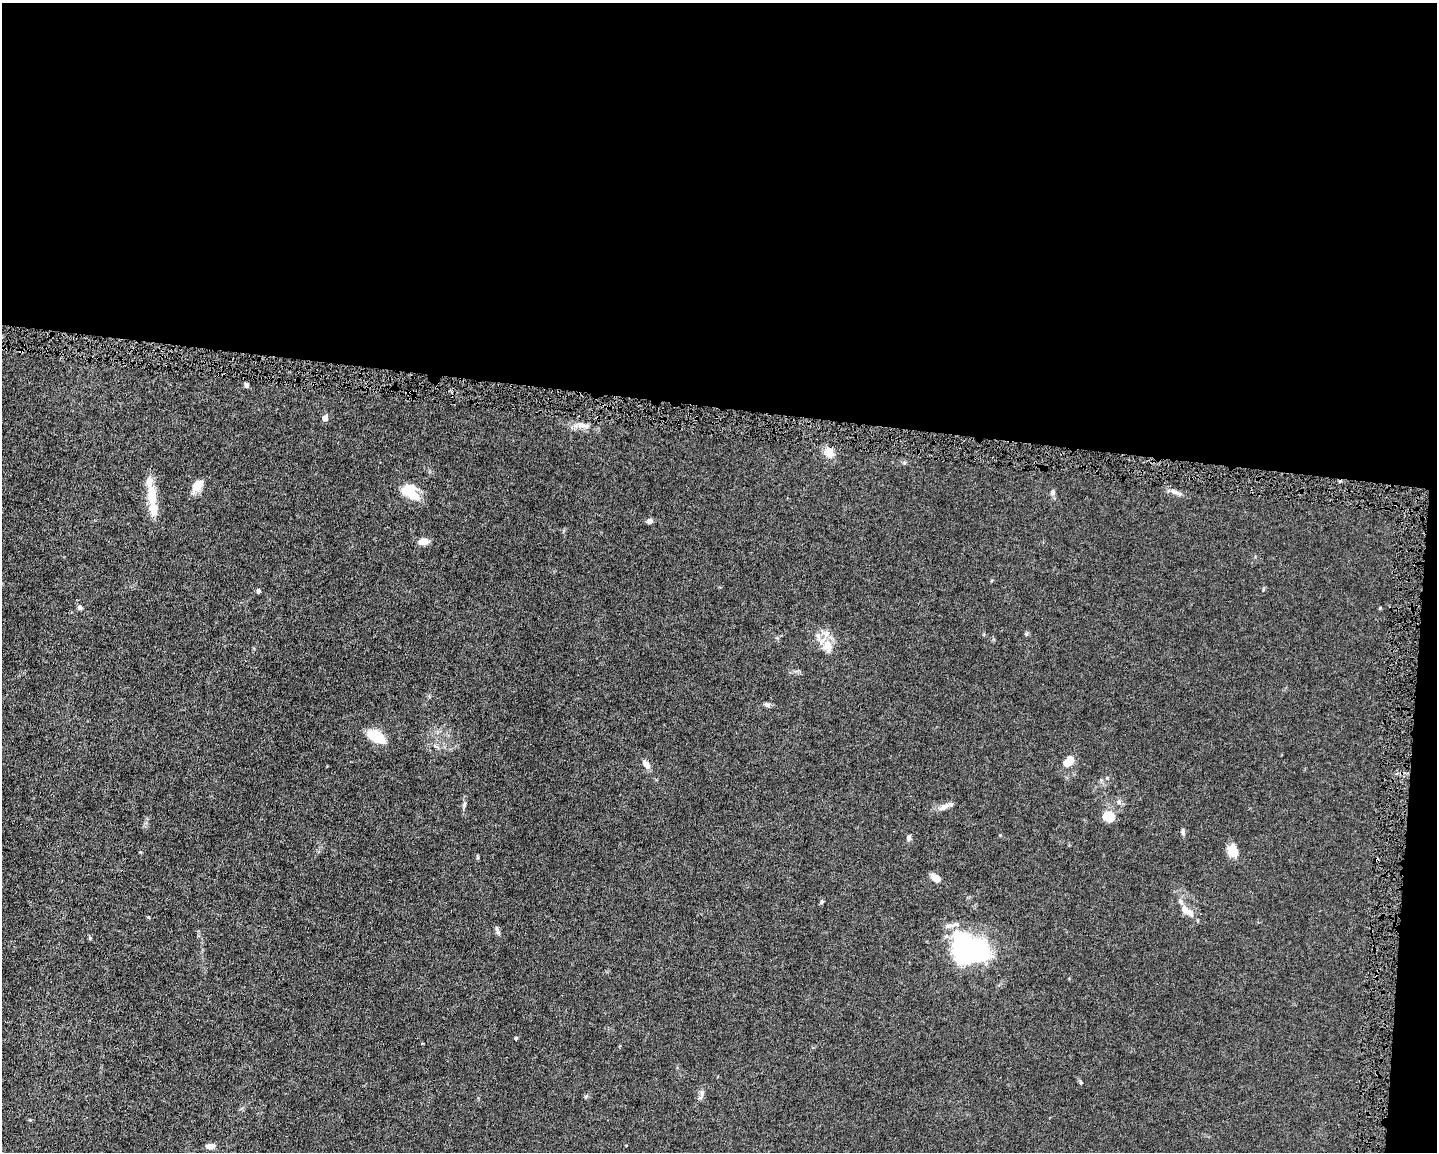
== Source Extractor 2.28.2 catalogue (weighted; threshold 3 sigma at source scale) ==
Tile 3 of 3 x 4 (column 3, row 1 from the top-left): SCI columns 3087-4521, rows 3450-4599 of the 4629 x 4599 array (HDU 1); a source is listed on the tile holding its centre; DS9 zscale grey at full resolution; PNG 1439 x 1154 px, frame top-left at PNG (2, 3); no overlay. Shown black and unused: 37% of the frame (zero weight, under 4 of 8 exposures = <1% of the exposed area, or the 3 px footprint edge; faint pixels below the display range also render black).
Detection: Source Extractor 2.28.2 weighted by HDU 2 'WHT'; one run over the whole footprint, this tile lists its part. Background 0.0149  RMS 0.0024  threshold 0.00965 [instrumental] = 3 sigma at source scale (4.09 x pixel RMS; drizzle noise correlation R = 1.36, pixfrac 0.8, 0.05/0.05 arcsec/px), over >= 5 px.
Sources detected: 44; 2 cosmic-ray / hot-pixel residue — not listed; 5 inside a brighter listed object's ellipse — not listed separately; the other 37 listed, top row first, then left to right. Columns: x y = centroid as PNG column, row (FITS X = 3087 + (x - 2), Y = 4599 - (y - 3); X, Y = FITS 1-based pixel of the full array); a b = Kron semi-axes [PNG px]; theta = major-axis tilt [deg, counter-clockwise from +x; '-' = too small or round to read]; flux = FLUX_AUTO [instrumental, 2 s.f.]
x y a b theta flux
246 385 7 5 -67 0.57
325 418 7 7 - 0.81
582 425 21 8 -8 2
829 452 12 10 -68 2.6
197 486 18 10 52 2.3
410 492 20 11 -34 6.7
1175 492 22 4 -24 0.93
1052 493 7 6 - 0.65
151 495 32 12 -83 5.1
649 521 7 6 - 0.67
423 542 10 6 7 2.2
258 591 5 4 - 0.53
80 607 6 6 - 0.51
1380 608 5 3 - 0.2
828 646 20 14 -71 3.3
767 705 10 5 -19 0.58
376 736 13 7 -34 12
1068 762 12 7 45 3.5
646 764 13 6 -55 1.2
1119 802 8 7 - 0.68
464 805 9 5 74 0.52
944 807 17 7 31 1.4
1108 817 11 9 -29 4.2
1183 832 7 6 - 0.47
909 838 9 5 74 0.56
1233 851 13 10 -76 3.2
935 878 10 6 -41 2.4
822 902 6 5 - 0.39
1190 913 14 9 -49 1.7
497 930 13 4 -74 0.59
90 938 6 4 -64 0.32
971 950 38 25 -16 40
516 1038 5 4 - 0.24
1081 1083 6 4 -18 0.26
702 1093 10 6 83 0.81
586 1096 6 4 45 0.31
210 1146 11 7 5 1